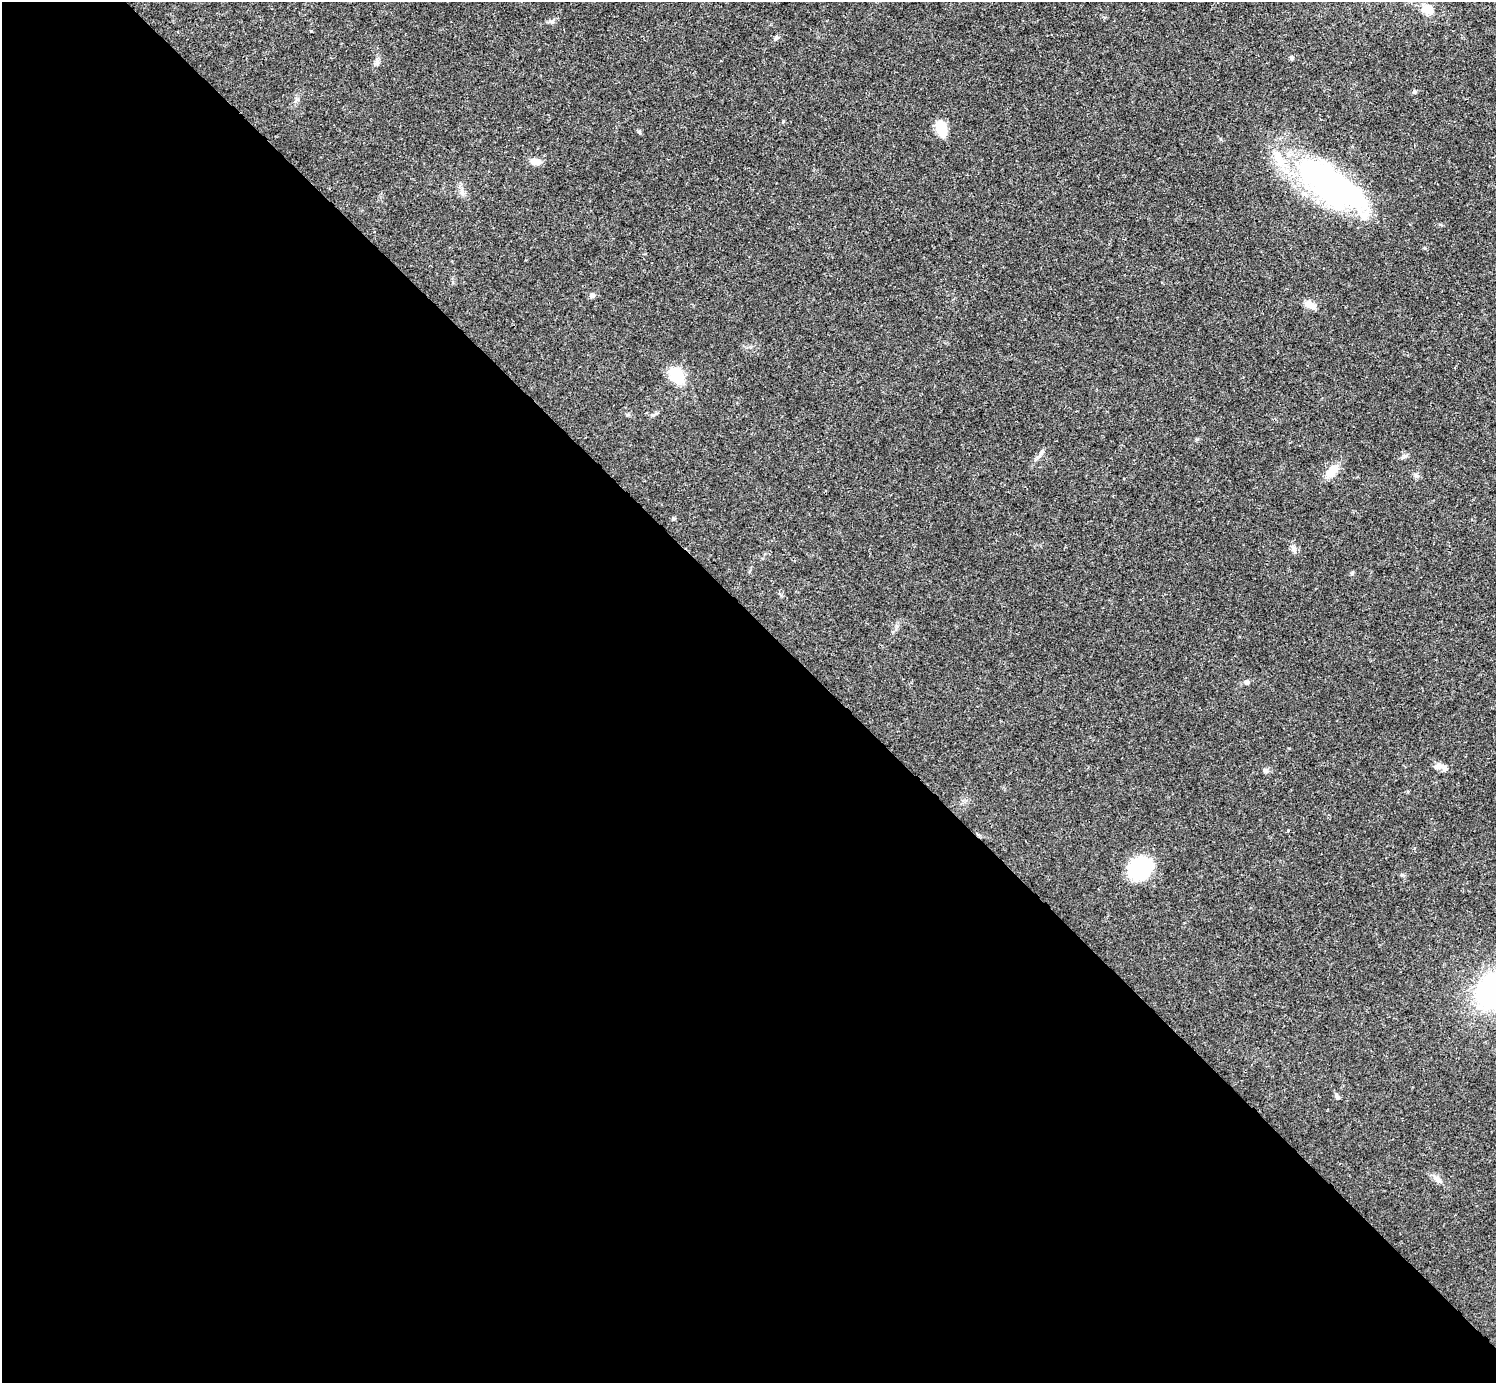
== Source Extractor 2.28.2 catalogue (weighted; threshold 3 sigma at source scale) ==
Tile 9 of 4 x 4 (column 1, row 3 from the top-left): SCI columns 2-1495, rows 1539-2919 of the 5981 x 5981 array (HDU 1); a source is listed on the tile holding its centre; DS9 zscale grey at full resolution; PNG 1498 x 1385 px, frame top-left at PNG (2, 2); no overlay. Shown black and unused: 55% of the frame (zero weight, under 3 of 4 exposures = <1% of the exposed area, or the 3 px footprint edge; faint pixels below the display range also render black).
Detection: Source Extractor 2.28.2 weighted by HDU 2 'WHT'; one run over the whole footprint, this tile lists its part. Background 0.021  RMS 0.0022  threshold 0.01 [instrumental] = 3 sigma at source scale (4.5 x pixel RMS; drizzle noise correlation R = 1.50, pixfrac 1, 0.05/0.05 arcsec/px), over >= 5 px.
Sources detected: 29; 4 inside a brighter object's white glare — not listed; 1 inside a brighter listed object's ellipse — not listed separately; the other 24 listed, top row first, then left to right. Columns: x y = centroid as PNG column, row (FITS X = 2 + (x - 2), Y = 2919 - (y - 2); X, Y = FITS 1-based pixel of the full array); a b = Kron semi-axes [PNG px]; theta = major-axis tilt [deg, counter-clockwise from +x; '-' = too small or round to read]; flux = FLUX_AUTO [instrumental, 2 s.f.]
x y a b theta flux
1428 9 15 11 -38 2.9
776 38 7 4 46 0.42
1291 58 5 4 - 0.5
377 62 8 7 - 0.67
1414 92 6 5 - 0.39
941 128 16 10 -73 5.2
639 132 6 4 -71 0.29
535 161 11 7 -8 2.1
1327 183 92 32 -37 55
462 192 13 5 -76 0.92
592 295 7 6 - 0.61
1310 305 14 8 -32 1.9
677 375 23 15 -47 5.3
627 415 6 4 19 0.3
653 415 8 4 19 0.43
1405 456 9 4 35 0.51
1332 470 21 11 43 3.1
1416 476 7 5 -70 0.53
1246 682 7 6 - 0.55
1438 766 14 8 8 1.6
1266 770 7 6 - 0.58
1140 869 18 15 39 24
1337 1097 7 6 - 0.48
1437 1179 14 6 -44 1.1
Unlisted compact peaks at least as high as the median listed source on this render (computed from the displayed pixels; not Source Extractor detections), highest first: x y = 673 518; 552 22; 1425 248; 1352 573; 1293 549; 783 121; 1197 439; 1402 875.